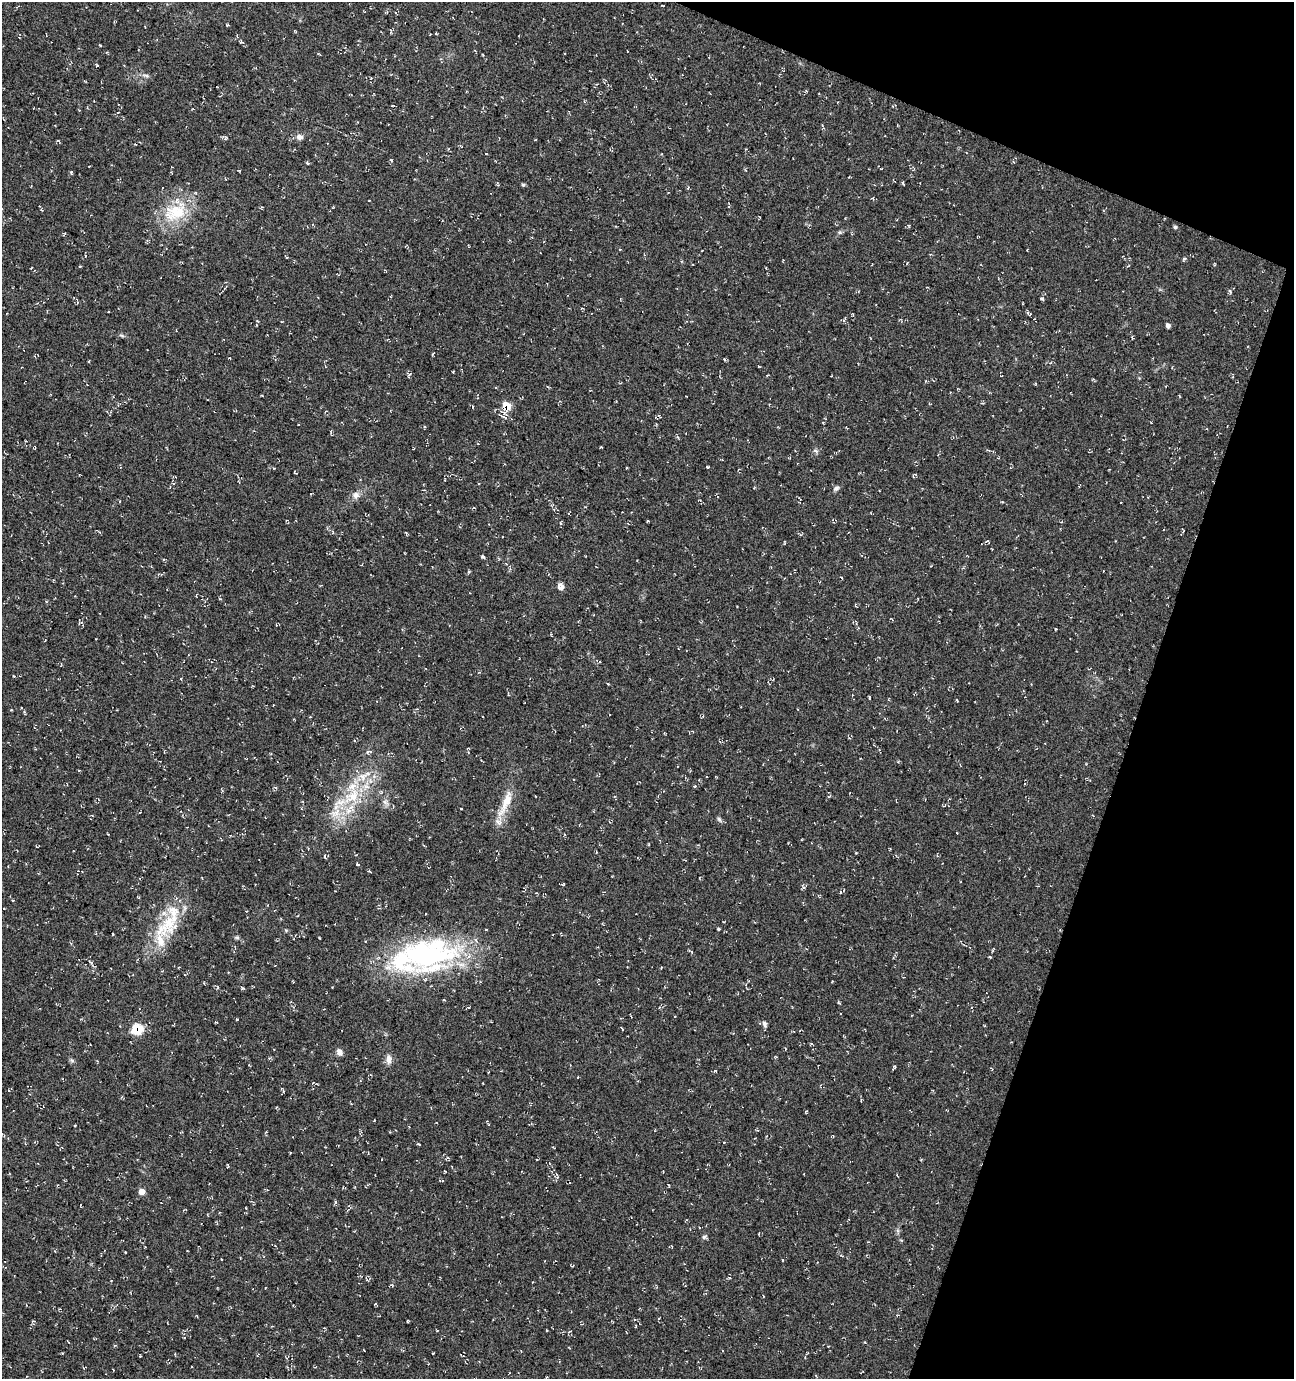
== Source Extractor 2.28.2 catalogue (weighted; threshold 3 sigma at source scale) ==
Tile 8 of 4 x 4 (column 4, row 2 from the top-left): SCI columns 4090-5381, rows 2765-4141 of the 5661 x 5522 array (HDU 1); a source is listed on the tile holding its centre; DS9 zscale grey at full resolution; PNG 1296 x 1381 px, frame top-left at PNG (2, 2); no overlay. Shown black and unused: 17% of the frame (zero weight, under 3 of 4 exposures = <1% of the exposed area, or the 3 px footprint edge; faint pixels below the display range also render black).
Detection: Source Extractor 2.28.2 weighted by HDU 2 'WHT'; one run over the whole footprint, this tile lists its part. Background 0.0177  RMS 0.0061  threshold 0.0274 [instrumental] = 3 sigma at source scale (4.5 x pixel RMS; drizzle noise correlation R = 1.50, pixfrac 1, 0.0396/0.0396 arcsec/px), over >= 5 px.
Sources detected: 138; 1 inside a brighter object's white glare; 8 cosmic-ray / hot-pixel residue — not listed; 9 inside a brighter listed object's ellipse — not listed separately; the other 120 listed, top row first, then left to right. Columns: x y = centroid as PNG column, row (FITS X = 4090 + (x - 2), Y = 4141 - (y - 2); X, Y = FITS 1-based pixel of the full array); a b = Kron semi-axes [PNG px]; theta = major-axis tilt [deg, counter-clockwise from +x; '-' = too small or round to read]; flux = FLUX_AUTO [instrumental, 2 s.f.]
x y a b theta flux
227 25 4 3 - 0.62
295 31 5 3 - 0.53
436 34 4 3 - 0.46
97 65 3 3 - 0.77
300 137 10 7 -13 2.3
225 138 6 4 23 1
57 141 4 3 - 0.57
135 144 3 2 - 0.49
391 160 5 3 - 0.59
307 163 5 4 - 0.77
89 166 3 2 - 0.43
881 169 3 2 - 0.4
71 172 5 4 - 0.83
903 184 5 3 - 0.61
523 185 5 4 - 0.91
873 198 4 3 - 0.55
262 207 4 3 - 0.47
175 212 36 23 25 27
1175 227 5 4 - 1.2
840 232 6 5 - 1
286 257 4 2 - 0.5
1184 259 6 4 27 0.82
31 268 3 2 - 0.45
1229 291 4 4 - 0.95
1042 299 4 3 - 1
1028 313 6 4 -33 1.4
258 321 5 3 - 0.52
1168 326 5 4 - 2.1
122 335 8 3 -19 0.97
433 354 6 3 55 0.69
453 372 3 2 - 0.41
409 374 9 4 42 1
1093 380 6 3 -45 0.56
548 387 5 3 - 0.48
507 405 8 6 -44 11
504 413 7 5 44 1.8
601 447 3 3 - 0.47
815 451 7 4 -46 1.2
707 467 3 3 - 0.7
295 472 4 2 - 0.5
836 488 8 5 35 1.5
356 495 10 9 - 3
569 513 4 2 - 0.46
648 521 2 2 - 0.47
560 523 5 3 - 0.67
333 532 5 4 - 0.83
987 542 9 3 -13 0.74
483 557 5 3 - 1
469 572 4 3 - 0.8
561 587 6 5 - 4.7
855 605 5 3 - 0.57
608 684 4 3 - 0.52
508 694 7 3 -77 0.64
869 697 4 2 - 0.61
957 700 3 2 - 0.64
25 712 5 3 - 0.69
368 752 10 4 4 1.2
690 771 4 4 - 0.58
699 780 4 3 - 0.47
695 786 4 4 - 0.72
352 796 32 15 41 27
385 802 9 5 -35 2
506 803 43 10 66 13
719 819 7 5 -61 1.2
37 847 4 2 - 0.42
308 849 3 3 - 0.45
325 856 7 3 -85 0.76
357 864 4 3 - 0.54
370 872 4 2 - 0.62
563 884 4 2 - 0.49
803 887 6 4 -88 1
840 892 5 3 - 0.61
819 896 6 3 -53 0.63
169 922 41 23 65 29
718 929 4 3 - 0.7
96 933 4 2 - 0.45
113 934 3 2 - 0.47
237 937 6 5 - 0.92
993 950 5 3 - 0.56
691 952 7 3 -27 0.67
425 955 82 37 1 120
990 957 5 3 - 0.53
91 962 9 3 -29 1
746 986 8 2 -82 0.63
217 987 5 3 - 0.64
242 988 5 4 - 0.78
444 1000 3 3 - 0.55
839 1003 4 3 - 0.82
468 1007 4 2 - 0.43
659 1008 5 3 - 0.62
217 1022 3 3 - 0.53
764 1024 7 5 -73 1.9
622 1028 4 2 - 0.49
138 1029 7 7 - 25
785 1049 4 3 - 0.44
339 1052 9 6 -58 2.6
389 1059 11 7 -84 3.6
72 1061 7 4 -3 1
894 1068 5 2 - 0.78
991 1068 6 3 -52 0.57
715 1071 5 3 - 0.54
63 1079 3 2 - 0.47
861 1100 3 3 - 0.49
43 1106 3 2 - 0.3
806 1111 5 3 - 0.49
758 1130 4 3 - 0.79
418 1144 5 3 - 0.55
209 1183 2 2 - 0.34
142 1191 5 5 - 6.3
335 1202 7 3 62 0.74
704 1237 7 5 27 1.2
125 1252 2 2 - 0.51
375 1304 4 2 - 0.45
408 1321 3 3 - 0.59
636 1326 3 2 - 0.42
437 1330 4 2 - 0.41
546 1330 3 2 - 0.47
569 1333 9 2 62 0.51
115 1345 5 3 - 0.52
140 1356 3 2 - 0.43
Overlapping masked pixels (flux is a lower limit): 2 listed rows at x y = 507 405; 138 1029
Unlisted compact peaks at least as high as the median listed source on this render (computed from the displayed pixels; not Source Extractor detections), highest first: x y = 100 45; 286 930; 461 809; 75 1126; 147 76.